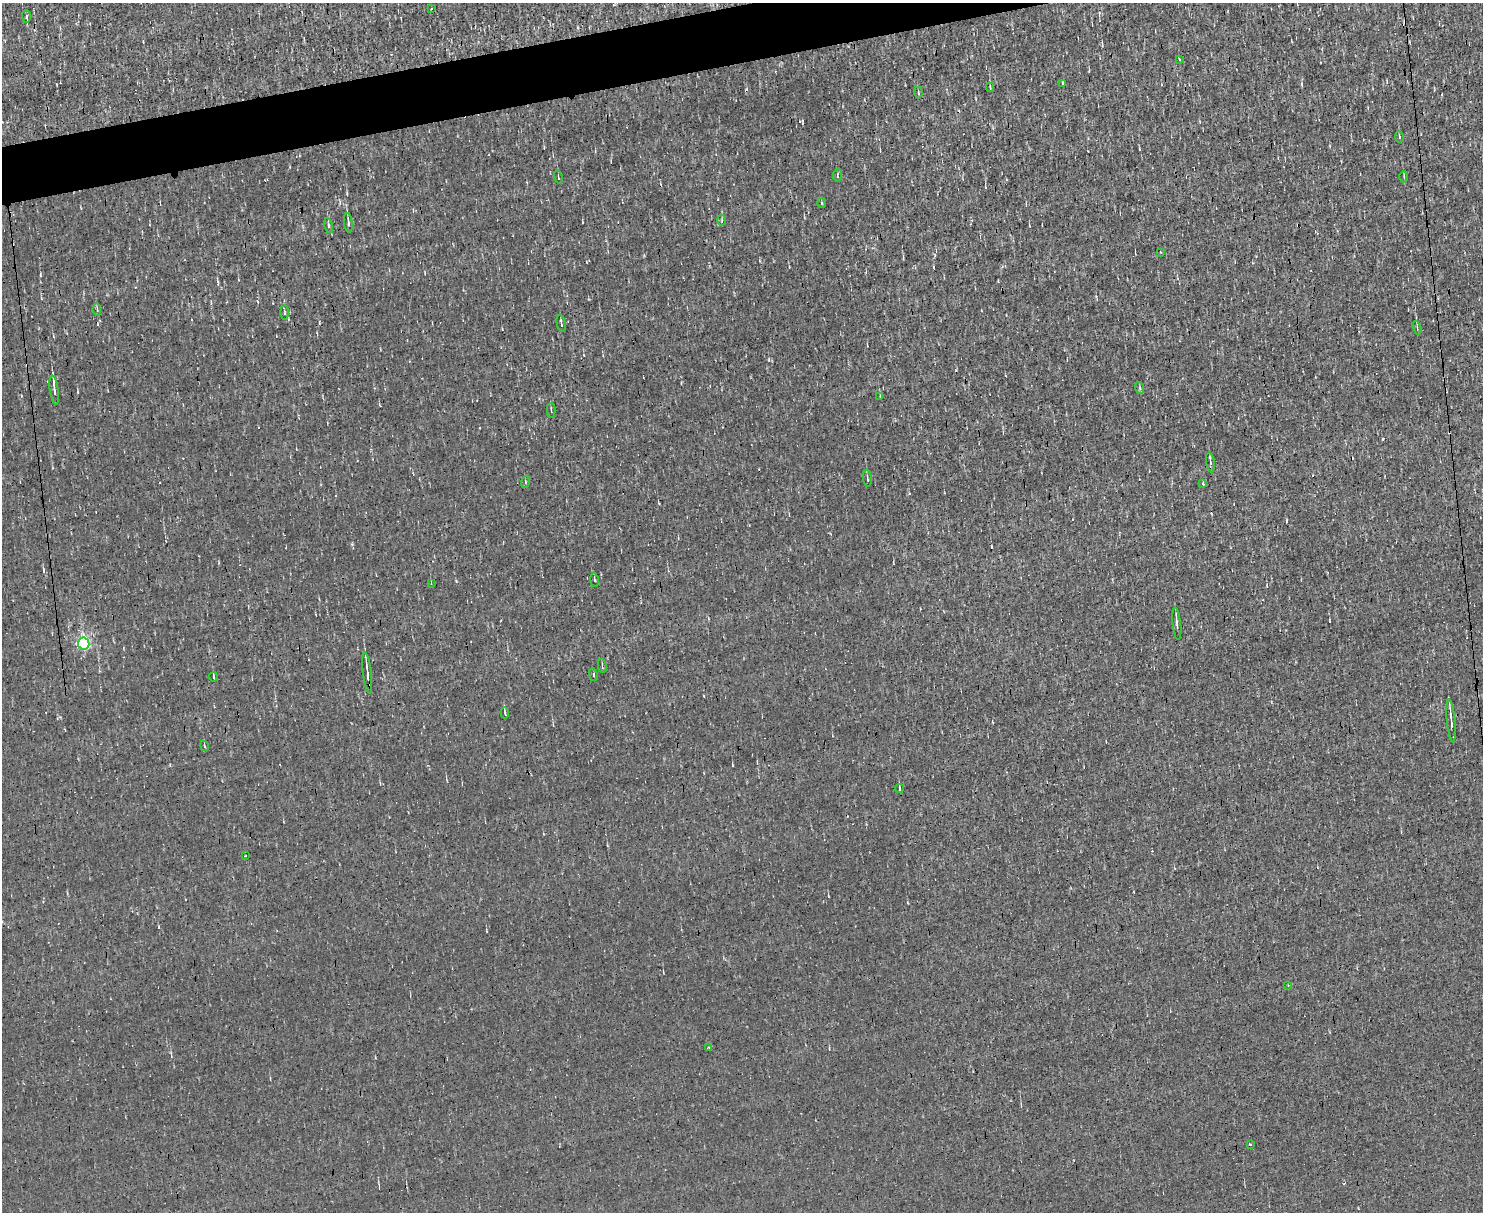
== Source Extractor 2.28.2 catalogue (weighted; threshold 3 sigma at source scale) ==
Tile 8 of 3 x 4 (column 2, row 3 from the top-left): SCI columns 1613-3093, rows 1211-2420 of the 4820 x 4839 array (HDU 1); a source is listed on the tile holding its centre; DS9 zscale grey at full resolution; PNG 1485 x 1214 px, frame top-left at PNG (2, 3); each listed source drawn as its Kron ellipse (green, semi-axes under 4 px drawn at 4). Shown black and unused: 3% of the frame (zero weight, under 3 of 4 exposures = <1% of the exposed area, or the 3 px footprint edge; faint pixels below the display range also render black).
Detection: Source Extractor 2.28.2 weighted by HDU 2 'WHT'; one run over the whole footprint, this tile lists its part. Background 0.00107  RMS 0.037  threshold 0.167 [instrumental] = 3 sigma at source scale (4.5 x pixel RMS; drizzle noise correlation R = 1.50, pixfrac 1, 0.05/0.05 arcsec/px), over >= 5 px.
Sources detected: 49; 6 cosmic-ray / hot-pixel residue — neither listed nor drawn; the other 43 listed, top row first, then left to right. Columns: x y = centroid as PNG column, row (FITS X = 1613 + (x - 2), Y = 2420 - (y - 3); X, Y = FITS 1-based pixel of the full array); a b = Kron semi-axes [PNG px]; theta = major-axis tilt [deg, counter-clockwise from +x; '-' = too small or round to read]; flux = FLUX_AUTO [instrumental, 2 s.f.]
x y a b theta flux
431 9 3 2 - 2.9
26 16 6 4 -87 5.7
1179 59 3 2 - 3.6
1063 83 3 3 - 6.4
990 87 4 3 - 3.7
918 92 6 3 -89 3.8
1399 137 5 3 - 3.5
837 175 6 3 82 3.7
558 177 6 2 -76 3.3
1404 177 6 3 -89 4
822 203 5 3 - 3.5
722 220 5 3 - 4.6
348 223 10 3 -82 10
329 226 8 4 -75 7.2
1161 252 3 3 - 3.2
97 310 6 4 -81 5.5
285 313 7 3 -89 4.7
561 323 9 2 -79 5.9
1417 328 7 3 -72 5.1
1140 388 6 3 -72 4.4
54 390 15 4 -82 18
880 397 4 2 - 2.8
551 410 7 2 90 3.5
1210 462 10 3 -81 8
867 478 8 2 -84 5.4
525 482 6 3 71 4
1203 484 3 3 - 14
594 580 7 2 -81 3.8
431 583 4 4 - 3.4
1177 624 16 3 -84 14
84 643 6 6 - 680
602 666 7 2 -81 4.5
367 673 21 3 -83 22
593 675 6 2 -77 3.3
213 677 4 2 - 3.9
505 713 6 3 -87 3.9
1451 721 21 3 -84 23
204 746 5 2 - 3.1
899 788 4 2 - 3.7
245 856 3 2 - 4.9
1288 985 3 2 - 3.4
709 1047 3 2 - 8
1250 1145 3 3 - 8.2
Unlisted compact peaks at least as high as the median listed source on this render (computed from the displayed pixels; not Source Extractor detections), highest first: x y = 1383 439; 456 581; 352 544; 800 121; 1301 84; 769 360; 733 765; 40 275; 909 493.